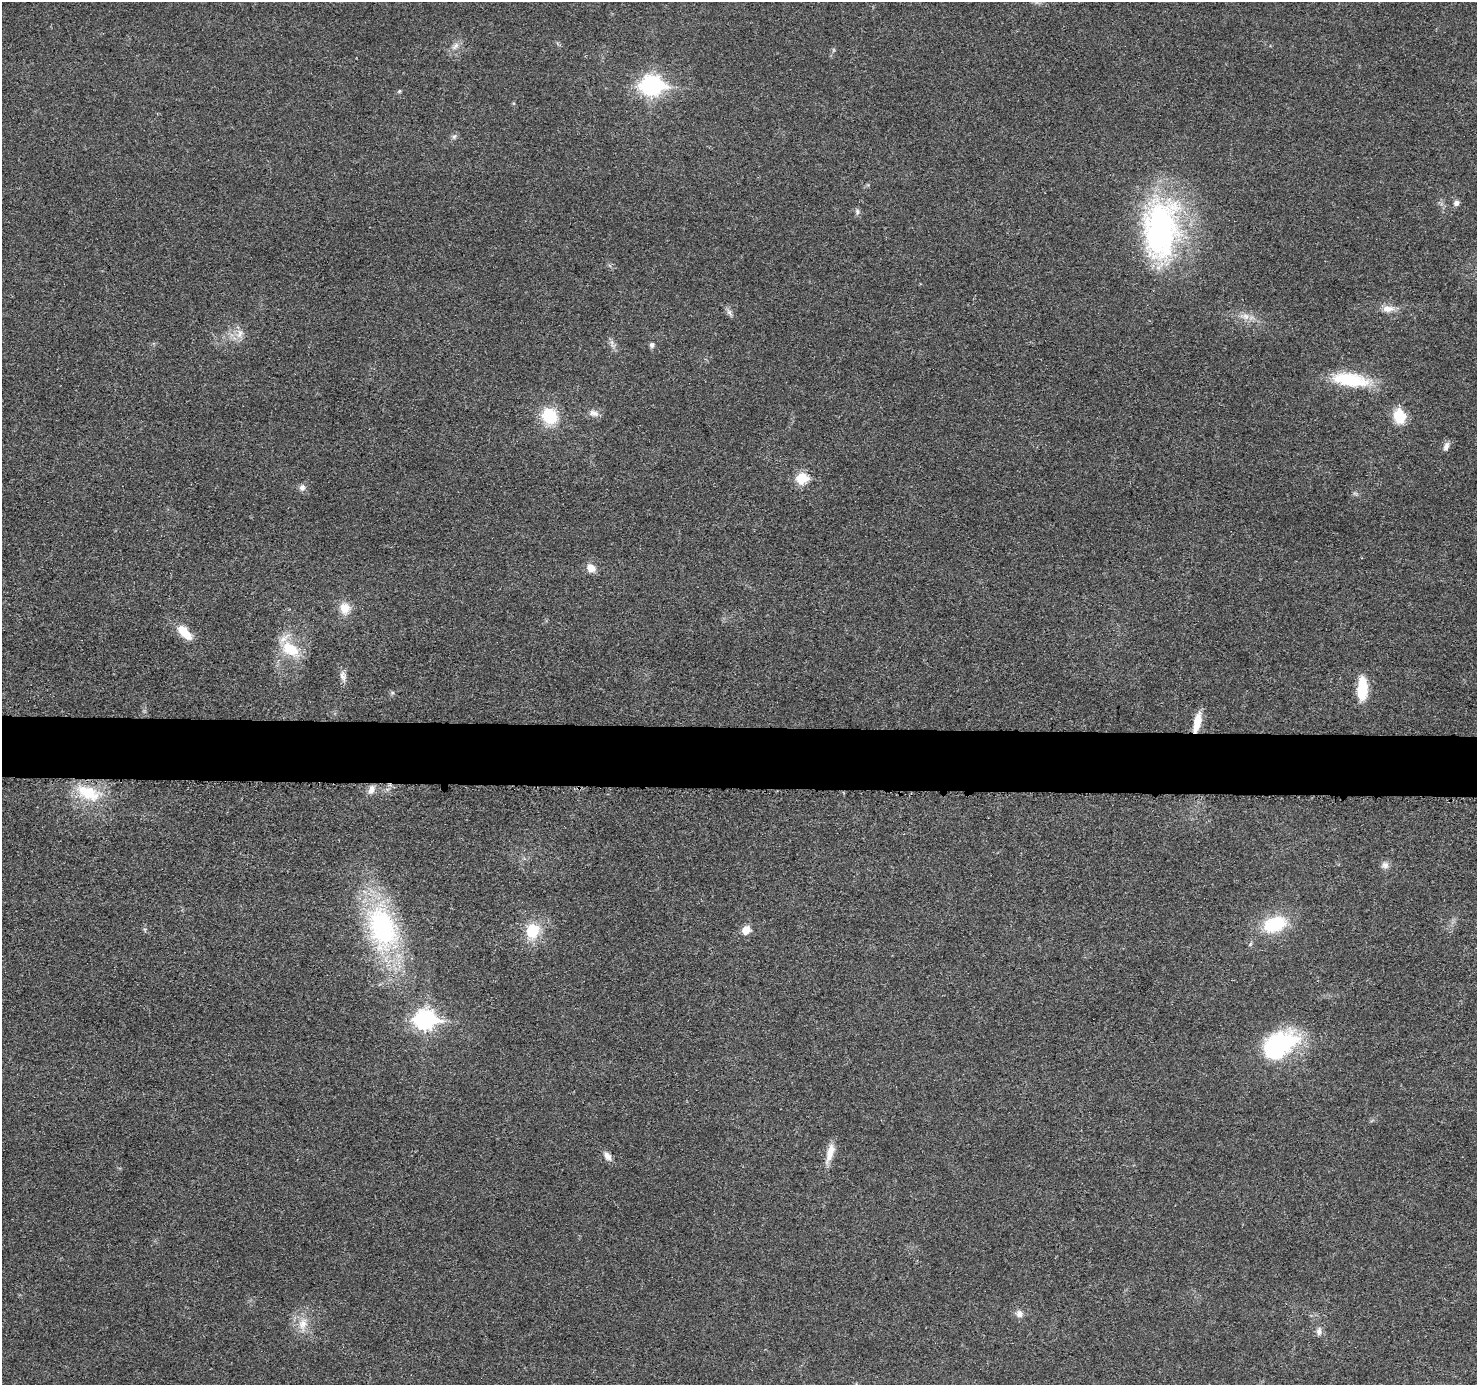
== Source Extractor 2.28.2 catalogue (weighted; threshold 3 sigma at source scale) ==
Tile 5 of 3 x 3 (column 2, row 2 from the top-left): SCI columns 1479-2953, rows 1589-2971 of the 4431 x 4457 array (HDU 1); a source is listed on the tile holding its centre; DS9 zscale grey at full resolution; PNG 1479 x 1387 px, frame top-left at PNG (2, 2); no overlay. Shown black and unused: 4% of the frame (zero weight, under 3 of 5 exposures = <1% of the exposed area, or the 3 px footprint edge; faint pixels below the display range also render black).
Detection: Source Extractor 2.28.2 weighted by HDU 2 'WHT'; one run over the whole footprint, this tile lists its part. Background 0.0184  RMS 0.005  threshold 0.0224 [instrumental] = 3 sigma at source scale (4.5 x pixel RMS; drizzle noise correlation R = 1.50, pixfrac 1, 0.05/0.05 arcsec/px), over >= 5 px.
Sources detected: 44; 1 inside a brighter object's white glare — not listed; the other 43 listed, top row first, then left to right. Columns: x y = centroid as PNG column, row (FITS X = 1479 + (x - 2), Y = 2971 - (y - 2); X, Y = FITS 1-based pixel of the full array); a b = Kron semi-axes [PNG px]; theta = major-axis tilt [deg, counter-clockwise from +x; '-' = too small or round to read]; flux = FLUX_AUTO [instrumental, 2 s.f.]
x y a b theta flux
455 46 13 7 49 2.9
652 85 10 8 0 240
399 91 5 5 - 0.64
454 136 9 5 62 1.3
1456 203 8 7 - 1.7
857 211 9 6 -63 1.3
1161 229 78 44 85 120
1388 309 17 9 -2 4.6
729 312 9 5 -59 1.6
1245 316 10 8 -42 3.1
240 333 15 8 83 3.9
612 344 13 4 -71 1.8
652 345 7 6 - 1.4
1350 380 46 16 -8 26
594 413 14 8 -19 2.9
549 416 20 17 -56 18
1399 416 15 11 -74 14
1446 446 12 7 72 2.3
802 478 6 6 - 30
302 487 9 8 - 2.1
591 568 10 8 -34 5.2
345 608 13 12 - 7.1
184 632 22 10 -47 9.6
290 649 25 15 -35 16
343 676 15 8 -77 2.9
1362 689 25 10 88 16
392 693 6 5 - 0.87
1197 722 24 8 77 8.5
371 790 11 7 61 3.2
88 793 37 19 -25 22
1385 865 10 9 - 2.4
1275 924 24 15 19 26
382 928 54 33 -74 89
746 930 6 6 - 9.1
533 931 20 17 73 14
1250 944 6 4 71 0.74
425 1019 9 8 - 230
1277 1045 50 26 22 50
830 1153 27 9 74 6.6
608 1156 12 7 -53 3
1019 1314 10 8 -53 3
303 1324 19 12 79 7.7
1319 1331 10 7 -88 2.4
Overlapping masked pixels (flux is a lower limit): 1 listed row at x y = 1197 722